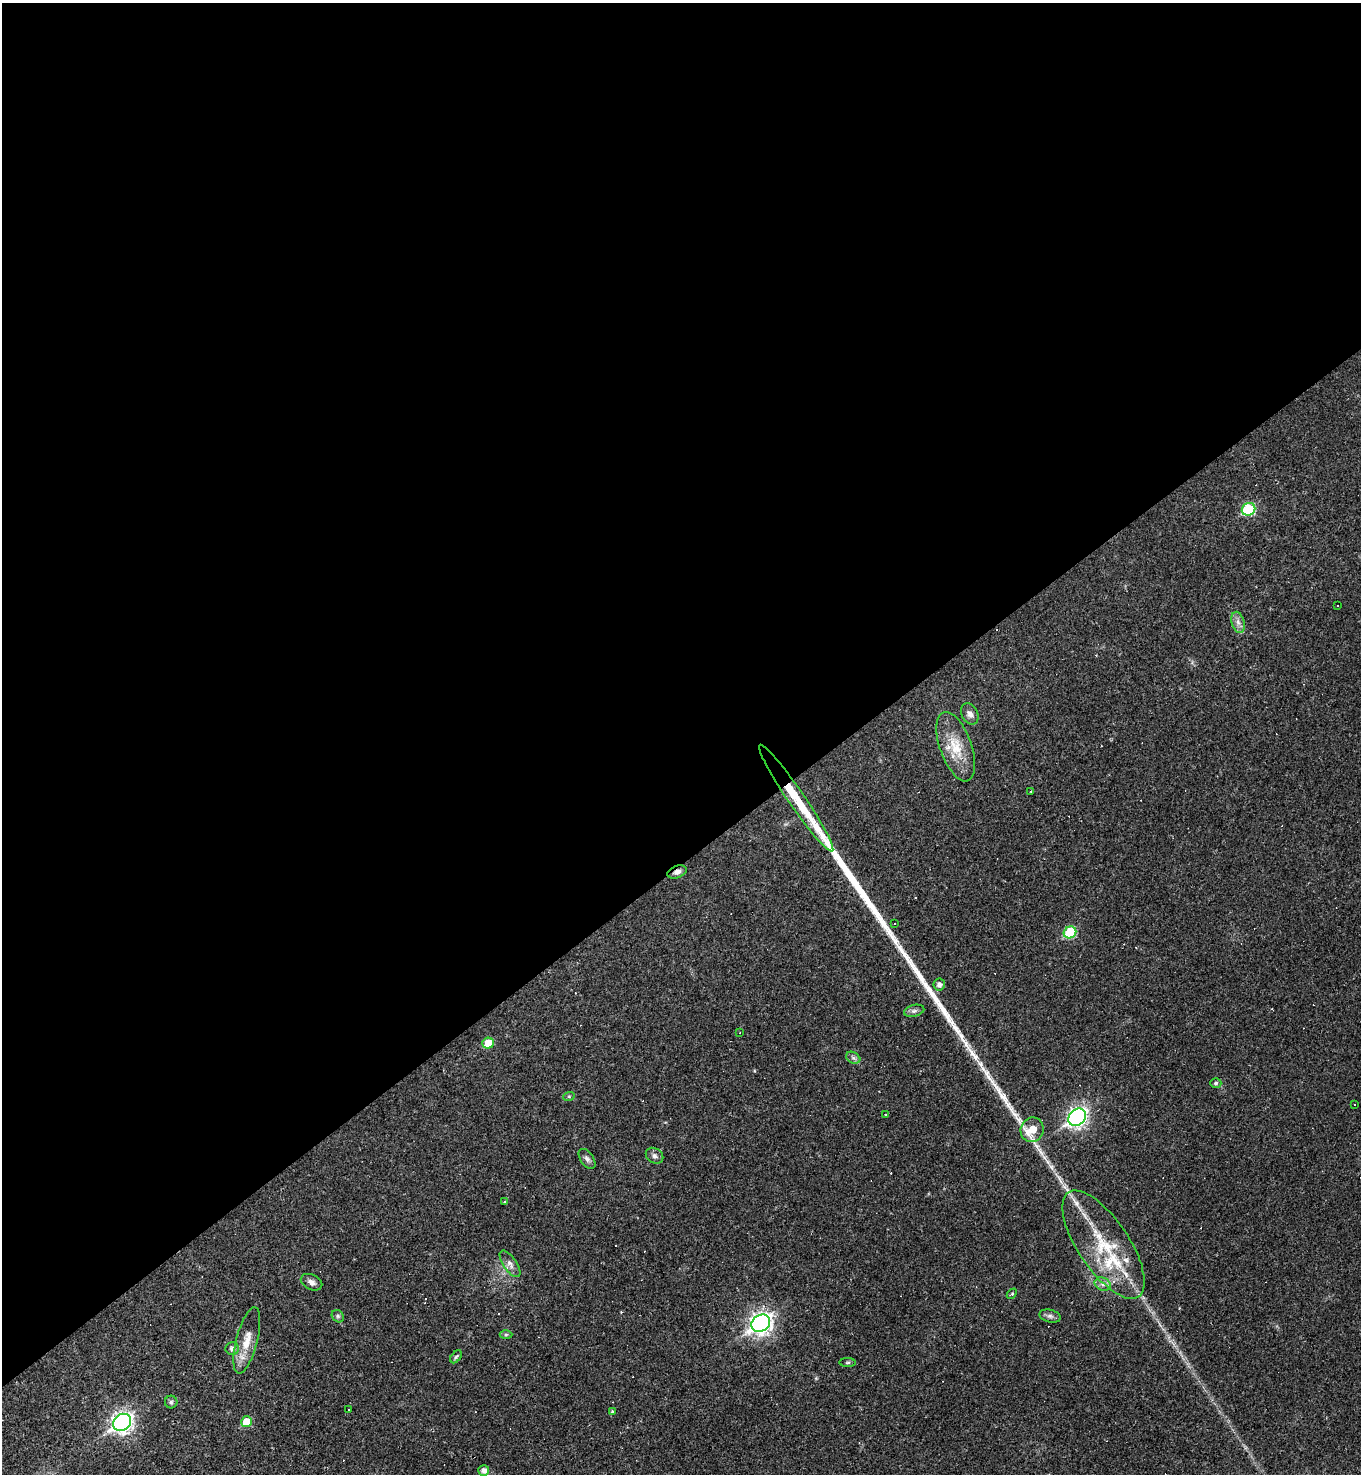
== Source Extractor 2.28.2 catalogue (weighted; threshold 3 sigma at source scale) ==
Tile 2 of 4 x 4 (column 2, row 1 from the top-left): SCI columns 1651-3009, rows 4415-5886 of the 5881 x 5886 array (HDU 1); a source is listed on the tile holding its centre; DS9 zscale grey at full resolution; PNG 1363 x 1476 px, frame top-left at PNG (2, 3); each listed source drawn as its Kron ellipse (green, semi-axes under 4 px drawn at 4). Shown black and unused: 59% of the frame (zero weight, under 2 of 3 exposures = <1% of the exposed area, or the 3 px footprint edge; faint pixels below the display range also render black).
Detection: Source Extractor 2.28.2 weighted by HDU 2 'WHT'; one run over the whole footprint, this tile lists its part. Background 0.0191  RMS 0.004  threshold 0.0182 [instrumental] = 3 sigma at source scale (4.5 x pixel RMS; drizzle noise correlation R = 1.50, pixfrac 1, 0.05/0.05 arcsec/px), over >= 5 px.
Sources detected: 73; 22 cosmic-ray / hot-pixel residue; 3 long thin detections or spike segments (spike, bleed or trail) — neither listed nor drawn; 5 inside a brighter listed object's ellipse — not listed separately; the other 43 listed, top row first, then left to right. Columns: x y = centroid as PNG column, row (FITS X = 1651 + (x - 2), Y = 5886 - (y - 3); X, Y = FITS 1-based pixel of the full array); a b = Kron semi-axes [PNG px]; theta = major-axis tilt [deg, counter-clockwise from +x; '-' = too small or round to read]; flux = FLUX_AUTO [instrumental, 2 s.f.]
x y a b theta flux
1249 509 7 6 - 26
1337 606 3 2 - 0.29
1238 622 11 6 -74 1.9
970 714 11 8 -63 2
956 747 36 16 -70 11
1031 792 4 2 - 0.26
796 798 64 8 -56 19
677 872 10 6 21 1.8
894 923 3 3 - 0.68
1070 932 6 5 - 23
939 985 6 6 - 1.8
914 1011 10 6 14 1.3
740 1033 3 2 - 0.28
488 1043 5 5 - 8.1
853 1058 7 5 -30 1.1
1216 1083 5 5 - 0.73
569 1096 6 4 18 0.47
1354 1105 3 2 - 0.37
885 1115 3 2 - 0.31
1077 1117 9 7 40 130
1032 1130 12 11 - 10
654 1156 9 7 -34 1.4
587 1159 11 6 -54 1.4
505 1202 3 2 - 0.44
1103 1245 63 25 -56 30
510 1264 15 6 -55 2.1
312 1282 11 7 -25 1.9
1103 1284 8 6 -23 1.6
1012 1294 6 4 48 0.52
338 1316 7 5 -48 0.82
1050 1316 11 6 -15 1.3
761 1323 10 8 36 210
506 1335 6 4 1 0.66
247 1340 34 10 75 7
232 1349 7 6 - 1.8
456 1357 7 4 53 0.67
848 1362 8 4 1 0.62
171 1402 6 6 - 0.82
348 1409 3 2 - 0.34
612 1411 3 3 - 0.39
122 1422 9 8 - 180
247 1422 5 5 - 8.8
484 1471 5 5 - 2.1
Overlapping masked pixels (flux is a lower limit): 2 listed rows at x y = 796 798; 677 872